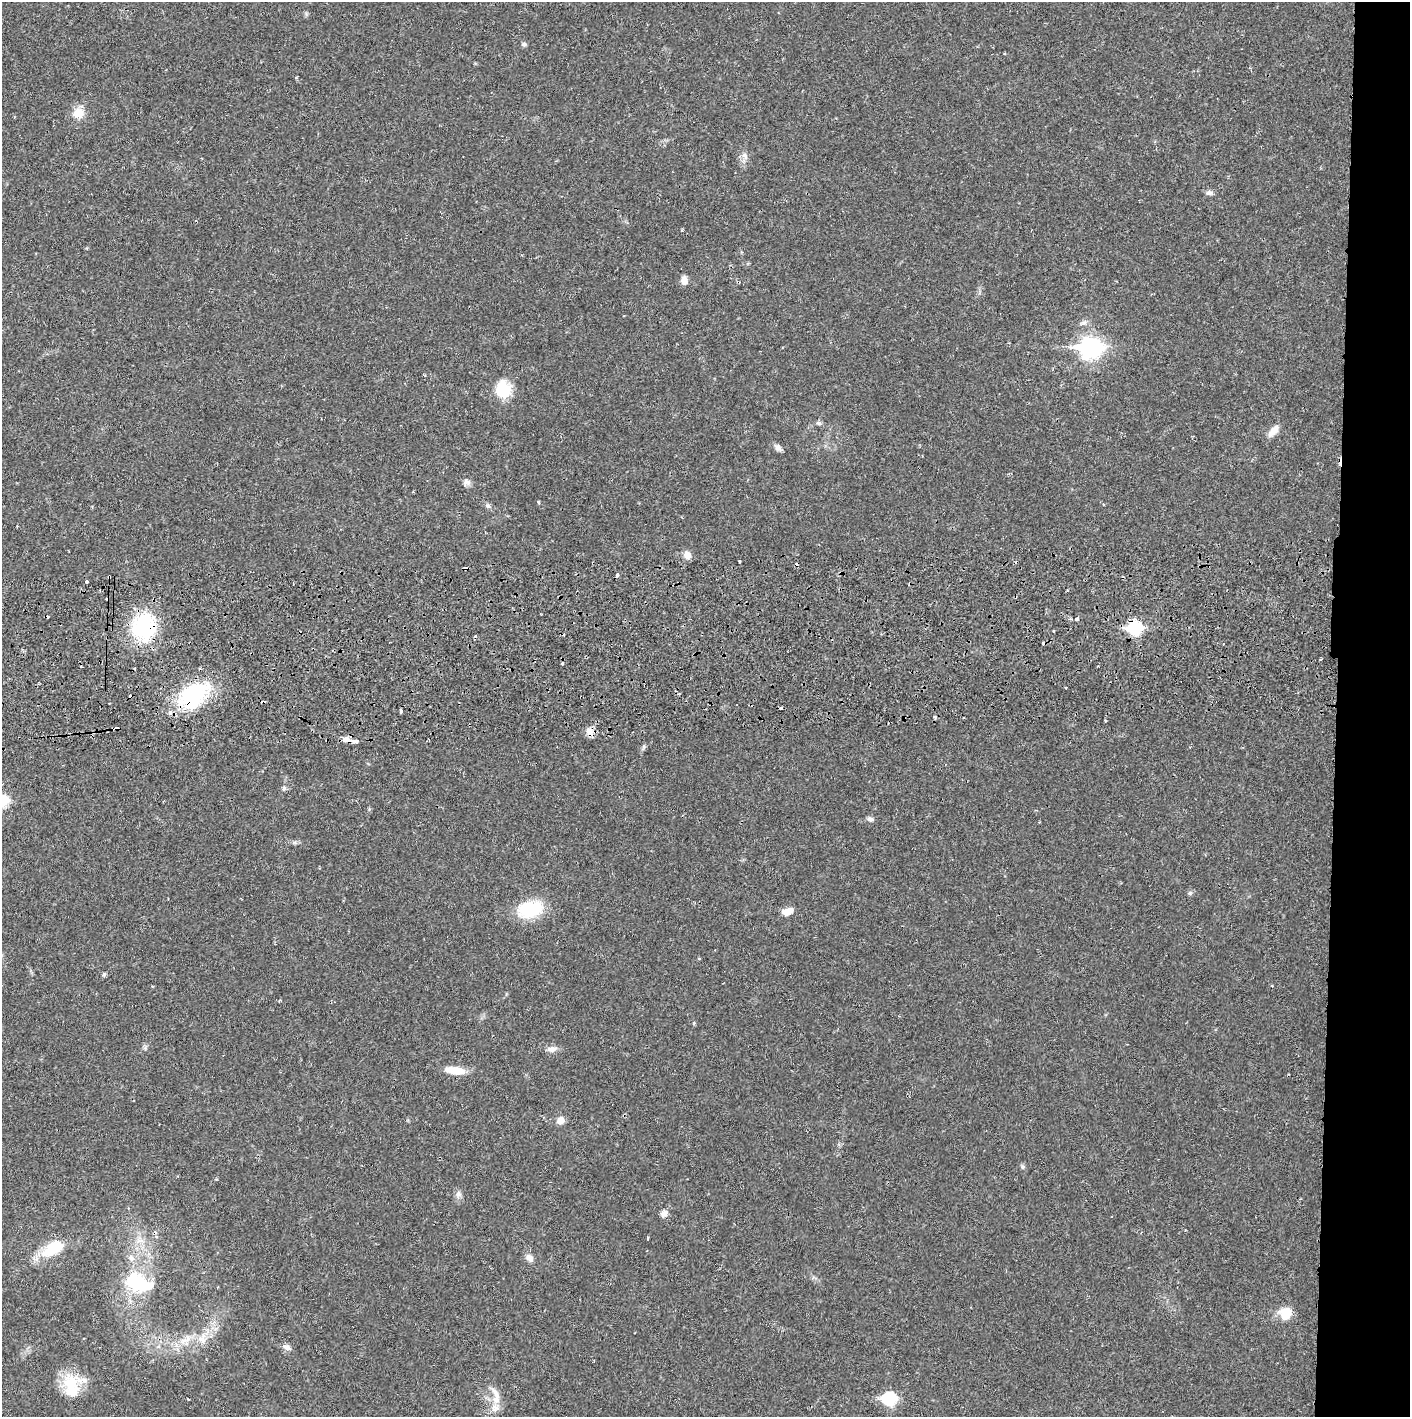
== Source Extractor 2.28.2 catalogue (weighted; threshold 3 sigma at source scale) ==
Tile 6 of 3 x 3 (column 3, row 2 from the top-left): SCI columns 2821-4228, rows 1471-2885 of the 4235 x 4358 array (HDU 1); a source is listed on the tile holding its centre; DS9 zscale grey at full resolution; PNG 1412 x 1419 px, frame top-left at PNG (2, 2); no overlay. Shown black and unused: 5% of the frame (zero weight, under 2 of 3 exposures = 3% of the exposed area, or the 3 px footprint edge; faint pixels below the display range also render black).
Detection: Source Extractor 2.28.2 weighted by HDU 2 'WHT'; one run over the whole footprint, this tile lists its part. Background 0.0215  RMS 0.0035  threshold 0.0157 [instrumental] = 3 sigma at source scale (4.5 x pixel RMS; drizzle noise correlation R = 1.50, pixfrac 1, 0.05/0.05 arcsec/px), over >= 5 px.
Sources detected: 75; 12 cosmic-ray / hot-pixel residue — not listed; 1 inside a brighter listed object's ellipse — not listed separately; the other 62 listed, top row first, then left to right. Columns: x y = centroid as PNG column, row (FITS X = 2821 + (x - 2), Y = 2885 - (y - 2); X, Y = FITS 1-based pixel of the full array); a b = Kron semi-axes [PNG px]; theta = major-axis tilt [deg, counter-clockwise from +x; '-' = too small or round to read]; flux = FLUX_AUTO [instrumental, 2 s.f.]
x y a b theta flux
524 44 6 5 - 0.7
78 113 12 11 - 4.7
745 156 10 7 -63 1.5
1209 193 11 6 -1 1.1
684 280 10 7 -89 2.1
1084 323 8 6 12 1.1
1091 348 11 9 0 150
502 390 19 16 -71 10
818 423 7 5 -18 0.79
1273 431 17 8 49 2.8
777 447 9 7 -57 1.3
466 482 10 8 10 1.4
538 502 4 3 - 0.43
488 506 9 5 -44 0.88
17 526 2 2 - 0.34
687 555 8 7 - 2.5
739 561 3 2 - 0.32
109 577 3 3 - 2.4
86 581 3 3 - 0.93
1077 619 3 3 - 2
144 627 28 26 79 28
1135 628 7 7 - 38
1321 659 4 3 - 0.33
563 663 3 3 - 1.1
194 695 43 26 35 28
263 702 5 2 - 0.54
781 708 4 3 - 2.9
401 711 4 3 - 0.8
934 717 4 3 - 0.39
1105 720 3 2 - 0.36
116 728 5 3 - 2
590 731 12 8 -77 2.2
347 739 8 5 -19 3.1
355 741 5 3 - 3.2
643 747 10 3 69 0.59
284 788 7 6 - 0.73
3 801 7 6 - 23
870 819 9 5 -14 0.98
1190 893 6 5 - 0.63
530 909 19 12 10 23
788 911 14 7 16 3.1
104 974 5 5 - 0.54
1272 986 3 3 - 0.36
694 1023 4 4 - 0.43
552 1049 14 8 6 2
455 1071 23 8 -7 6.5
560 1120 9 8 - 2.4
1022 1167 6 4 -90 0.57
216 1179 5 3 - 0.32
458 1194 8 7 - 1.2
664 1213 10 7 32 1.6
648 1238 3 2 - 0.39
53 1248 31 14 32 12
530 1258 10 7 -48 1.8
138 1282 39 23 -22 19
1286 1313 16 15 - 5.5
185 1340 21 7 26 4.2
287 1347 11 6 -27 1.5
70 1383 27 22 -73 11
188 1399 3 2 - 0.3
889 1399 8 7 - 28
496 1400 12 10 -60 3.8
Overlapping masked pixels (flux is a lower limit): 6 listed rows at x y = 109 577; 144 627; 1135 628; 194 695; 263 702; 116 728
Isophote crosses this tile's border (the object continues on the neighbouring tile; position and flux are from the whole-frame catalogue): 1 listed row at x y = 3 801